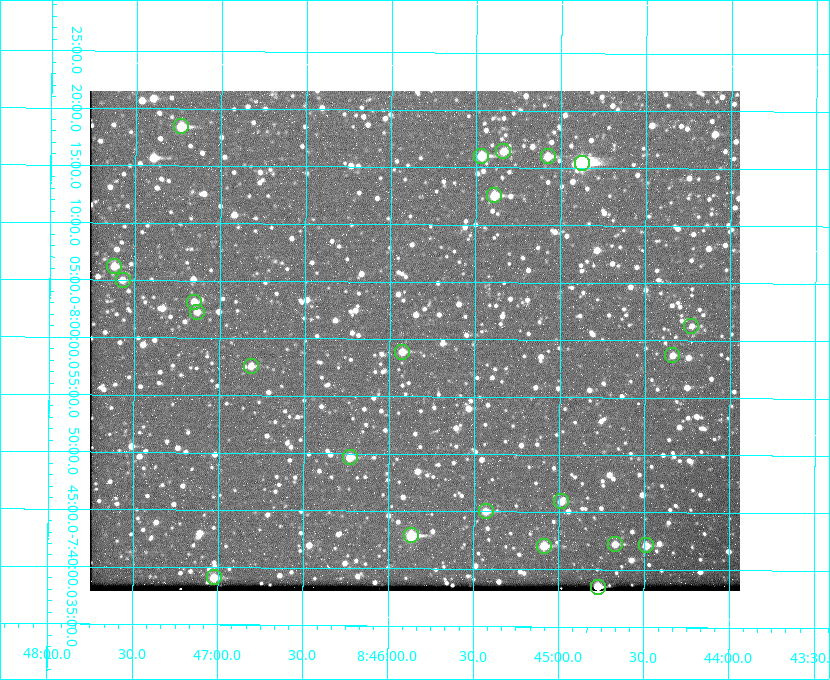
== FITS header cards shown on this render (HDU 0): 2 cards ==
NAXIS1  =                  650 / Width of table row in bytes
NAXIS2  =                  500 / Number of rows in table

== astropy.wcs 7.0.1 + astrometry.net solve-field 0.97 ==
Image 650 x 500 px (HDU 0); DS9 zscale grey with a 90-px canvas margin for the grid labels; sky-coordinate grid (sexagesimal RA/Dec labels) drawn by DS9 from the SOLVED WCS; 23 Tycho-2 reference stars matched to detected sources circled (green)
Header WCS: none
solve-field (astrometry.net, Tycho-2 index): SOLVED blind (the file carries no WCS)
Solved WCS: RA---TAN-SIP/DEC--TAN-SIP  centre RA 08:45:51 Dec -08:00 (131.46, -8.00 deg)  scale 5.24 arcsec/px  FOV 56.7' x 43.6'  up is +180 deg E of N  parity flipped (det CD > 0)
(file carries no celestial WCS; the grid is the blind solution)
Tycho-2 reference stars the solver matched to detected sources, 23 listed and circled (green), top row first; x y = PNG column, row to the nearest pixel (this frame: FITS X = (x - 90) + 1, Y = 500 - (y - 91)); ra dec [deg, ICRS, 3 dp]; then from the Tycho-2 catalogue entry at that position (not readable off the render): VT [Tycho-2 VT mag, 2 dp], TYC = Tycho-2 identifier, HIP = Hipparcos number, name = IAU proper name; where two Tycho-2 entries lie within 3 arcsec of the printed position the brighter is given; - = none
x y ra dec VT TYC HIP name
181 126 131.808 -8.307 9.64 5442-1713-1 - -
503 151 131.335 -8.274 10.98 5442-594-1 - -
481 156 131.367 -8.267 10.01 5442-454-1 - -
548 156 131.270 -8.267 10.78 5442-693-1 - -
582 163 131.219 -8.257 7.68 5442-1112-1 42924 -
494 195 131.348 -8.210 9.85 5442-617-1 - -
114 266 131.905 -8.103 11.02 5442-880-1 - -
123 280 131.893 -8.083 11.47 5442-1030-1 - -
194 302 131.787 -8.052 11.26 5442-527-1 - -
197 312 131.783 -8.038 11.46 5442-45-1 - -
691 326 131.057 -8.021 12.20 5442-277-1 - -
402 352 131.481 -7.982 10.84 5442-1444-1 - -
672 355 131.085 -7.979 12.05 5442-273-1 - -
251 366 131.703 -7.959 11.45 5442-1027-1 - -
350 457 131.557 -7.828 10.76 5442-1179-1 - -
561 501 131.247 -7.766 11.19 5442-426-1 - -
486 511 131.357 -7.750 10.86 5442-458-1 - -
411 535 131.466 -7.715 9.32 5442-1286-1 43006 -
615 544 131.168 -7.704 11.38 5442-657-1 - -
646 545 131.122 -7.702 11.05 5442-69-1 - -
544 546 131.272 -7.701 10.67 5442-1279-1 - -
214 577 131.756 -7.652 10.62 5442-824-1 - -
598 587 131.192 -7.641 10.08 5442-772-1 - -